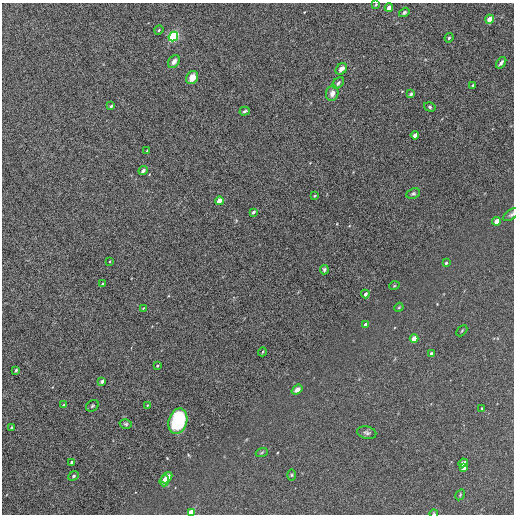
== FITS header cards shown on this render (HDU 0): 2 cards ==
NAXIS1  =                  512
NAXIS2  =                  512

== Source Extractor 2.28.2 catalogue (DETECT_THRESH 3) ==
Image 512 x 512 px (HDU 0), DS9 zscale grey, 1 PNG px = 1 image px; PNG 516 x 516 px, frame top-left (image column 1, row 512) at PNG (2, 3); each listed source drawn as its Kron ellipse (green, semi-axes under 4 px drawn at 4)
Background 0.00111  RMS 0.0088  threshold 0.0264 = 3 sigma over >= 5 px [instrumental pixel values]
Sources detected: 63; all 63 listed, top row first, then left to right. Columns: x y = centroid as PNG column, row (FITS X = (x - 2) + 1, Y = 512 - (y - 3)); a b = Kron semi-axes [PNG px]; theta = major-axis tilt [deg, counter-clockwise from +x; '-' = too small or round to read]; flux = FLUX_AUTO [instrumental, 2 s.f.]
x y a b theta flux
376 5 4 3 - 0.58
389 8 4 3 - 4.8
404 12 6 4 33 0.99
490 19 4 4 - 8.5
159 30 5 4 - 0.76
173 36 5 4 - 120
449 38 5 3 - 0.86
174 61 7 5 54 2.8
501 63 6 3 53 1.6
341 69 6 5 - 3
192 77 7 5 59 5.4
338 83 7 4 47 1.5
473 85 3 3 - 0.83
332 93 8 6 76 3
411 94 4 3 - 1.3
111 106 4 3 - 0.9
430 107 6 4 -18 0.92
245 111 5 3 - 0.83
415 135 4 3 - 3.5
147 151 4 3 - 0.49
143 171 4 3 - 1.3
413 194 7 5 24 1
315 196 3 2 - 0.53
219 201 4 3 - 6.9
253 212 4 3 - 1.4
511 214 9 4 36 1.2
497 221 4 3 - 8.2
110 261 3 2 - 0.37
446 263 3 3 - 0.8
324 270 5 4 - 0.98
103 284 3 2 - 0.64
394 286 5 3 - 0.45
365 294 4 3 - 2.2
399 307 5 3 - 0.6
143 308 3 2 - 0.41
365 325 4 3 - 2.7
462 331 6 2 45 0.53
414 339 4 3 - 20
262 352 4 3 - 0.5
431 353 3 3 - 1
157 366 3 2 - 0.6
16 370 4 3 - 1.1
102 381 4 3 - 2.1
297 390 6 4 37 3.3
64 405 4 3 - 0.73
147 405 4 3 - 0.42
92 406 7 5 34 0.89
482 409 4 3 - 0.61
178 421 13 9 73 50
126 424 6 4 -14 0.91
12 428 4 4 - 1.1
367 433 10 6 -12 1.6
262 452 6 4 20 0.77
71 462 4 3 - 1
463 463 4 4 - 3.1
464 468 4 3 - 6.3
292 475 5 3 - 0.69
74 476 6 4 41 1
167 478 6 4 45 4.7
164 481 5 4 - 4.2
460 495 6 3 59 0.59
191 512 4 3 - 19
434 514 4 3 - 0.48
At the frame edge (FLAGS 8, measured only in part): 4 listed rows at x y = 376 5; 511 214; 191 512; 434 514